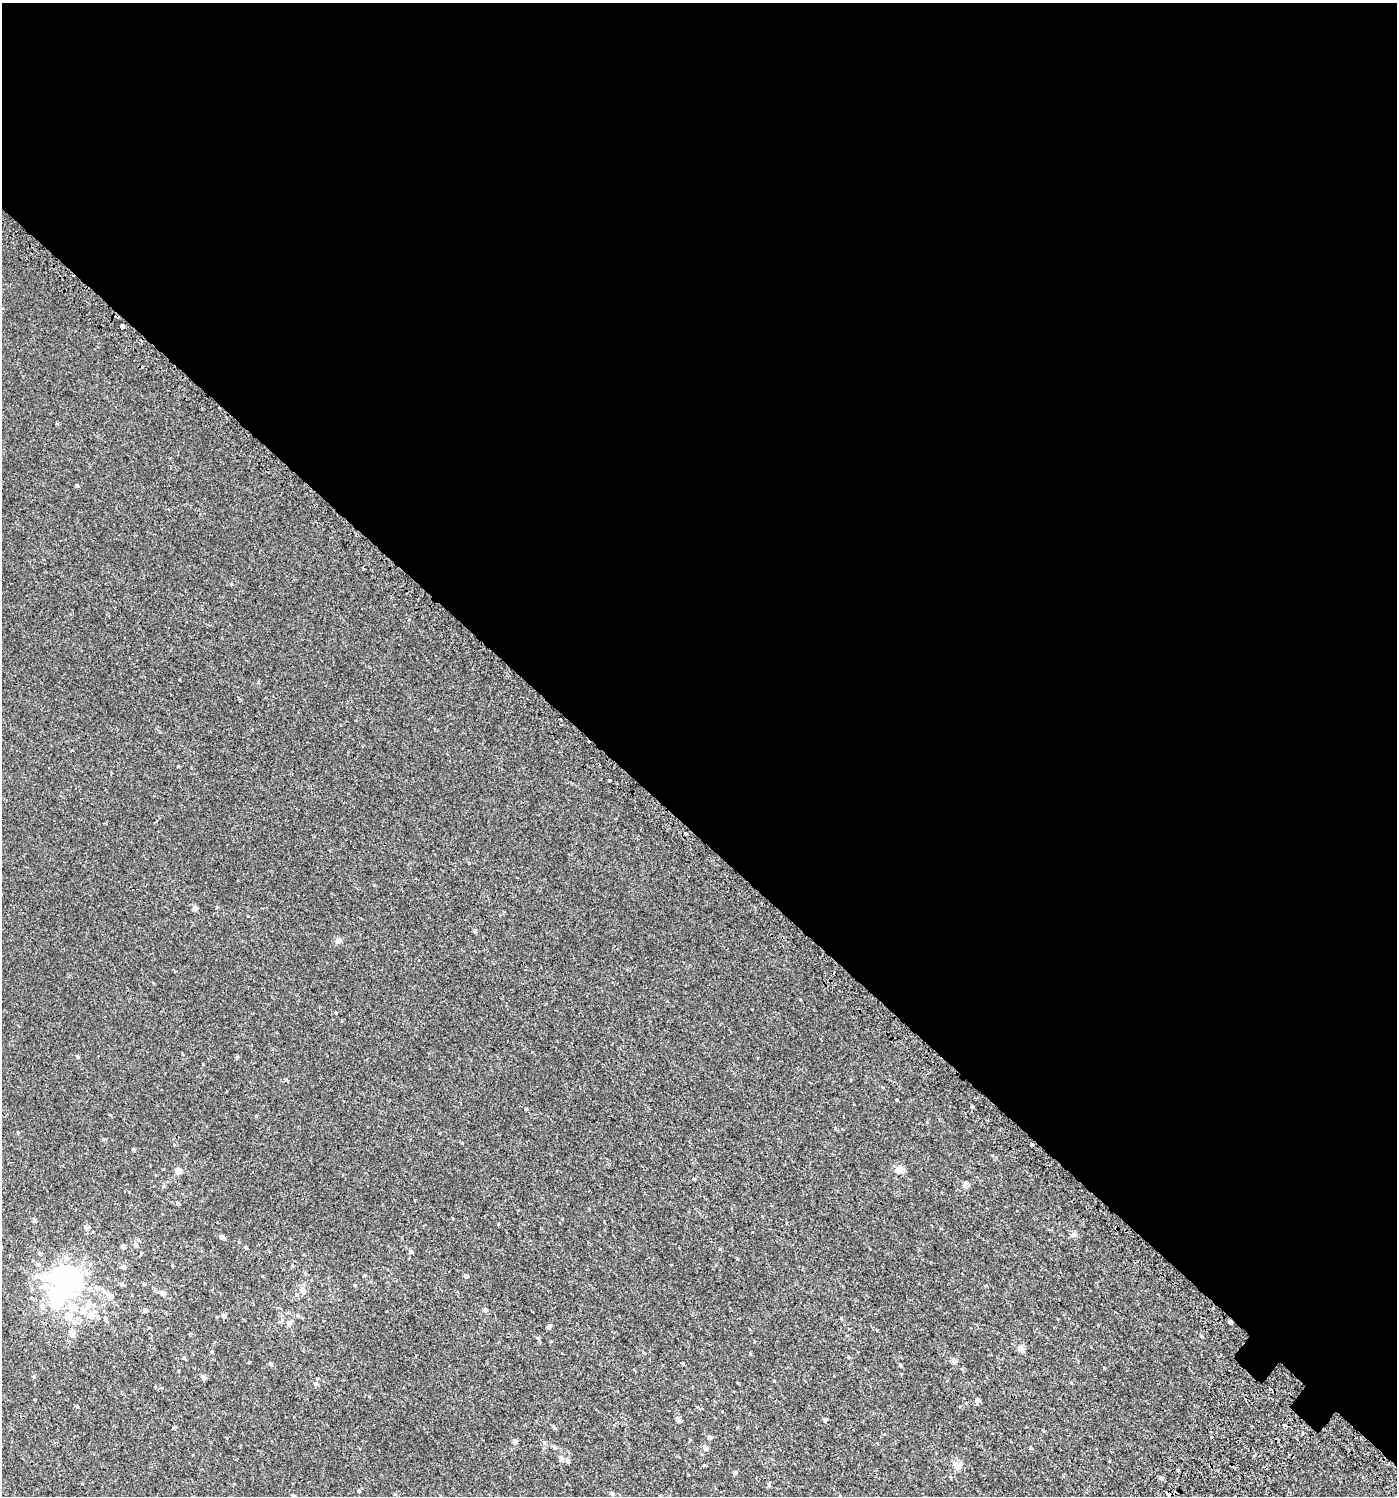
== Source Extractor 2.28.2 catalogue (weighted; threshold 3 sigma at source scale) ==
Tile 3 of 4 x 4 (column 3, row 1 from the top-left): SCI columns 3023-4417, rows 4533-6026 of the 6113 x 6089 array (HDU 1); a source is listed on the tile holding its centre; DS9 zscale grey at full resolution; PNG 1399 x 1498 px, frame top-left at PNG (2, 3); no overlay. Shown black and unused: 56% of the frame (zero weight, under 2 of 3 exposures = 3% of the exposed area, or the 3 px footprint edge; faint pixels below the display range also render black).
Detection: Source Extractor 2.28.2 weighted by HDU 2 'WHT'; one run over the whole footprint, this tile lists its part. Background 6.49e-04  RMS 0.0026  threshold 0.0117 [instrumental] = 3 sigma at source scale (4.5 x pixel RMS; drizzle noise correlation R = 1.50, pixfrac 1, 0.0396/0.0396 arcsec/px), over >= 5 px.
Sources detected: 116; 8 inside a brighter object's white glare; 4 cosmic-ray / hot-pixel residue — not listed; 4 inside a brighter listed object's ellipse — not listed separately; the other 100 listed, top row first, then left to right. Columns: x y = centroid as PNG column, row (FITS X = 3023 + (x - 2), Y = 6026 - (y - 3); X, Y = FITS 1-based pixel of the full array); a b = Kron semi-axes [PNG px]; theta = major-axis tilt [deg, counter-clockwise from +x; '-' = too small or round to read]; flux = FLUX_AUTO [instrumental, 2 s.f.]
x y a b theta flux
122 326 4 4 - 0.85
57 424 5 3 - 0.24
77 485 4 3 - 0.37
609 780 3 3 - 1.9
156 821 3 3 - 0.25
195 908 5 5 - 1.1
475 930 5 4 - 0.62
338 940 9 7 7 0.73
336 1012 3 3 - 1.4
78 1056 4 4 - 0.3
237 1058 5 4 - 0.32
896 1100 3 2 - 0.18
972 1107 4 3 - 0.21
110 1115 4 3 - 0.21
256 1116 4 3 - 0.2
18 1132 4 3 - 0.22
133 1149 4 3 - 0.37
899 1169 11 9 -34 1.4
178 1171 4 4 - 2.6
966 1184 4 4 - 1.7
177 1203 5 4 - 0.29
34 1220 4 4 - 0.51
86 1228 6 6 - 0.65
1074 1234 7 6 - 0.64
222 1237 5 5 - 0.74
138 1240 5 3 - 0.24
136 1245 6 5 - 0.67
123 1246 4 4 - 0.8
246 1247 4 3 - 0.3
720 1249 4 4 - 0.2
410 1251 5 5 - 0.53
40 1253 5 5 - 0.43
141 1253 5 3 - 0.2
66 1258 6 6 - 0.66
38 1264 6 5 - 0.54
123 1267 6 5 - 0.68
61 1274 8 6 -46 18
365 1275 5 3 - 0.2
465 1276 5 4 - 0.61
122 1284 5 4 - 0.58
144 1284 4 4 - 0.32
354 1285 4 3 - 0.21
47 1286 13 8 -12 2
82 1287 9 8 - 2
302 1290 7 5 -46 1.3
104 1292 10 6 -46 1
163 1293 5 4 - 1.2
297 1295 4 3 - 0.22
110 1296 6 6 - 1.2
42 1306 9 6 90 0.8
1213 1308 2 2 - 0.23
83 1309 11 9 26 2
145 1310 5 4 - 0.74
485 1310 5 4 - 0.38
298 1315 5 5 - 0.35
68 1316 12 9 42 2.5
92 1316 9 7 81 1.6
224 1316 4 4 - 0.84
105 1318 6 5 - 0.43
841 1318 4 3 - 0.22
1230 1322 4 3 - 2.4
289 1323 8 5 54 0.85
549 1326 4 4 - 0.65
72 1334 5 5 - 2
1201 1336 4 3 - 0.26
1021 1348 5 4 - 2.5
750 1353 5 3 - 0.19
849 1357 4 4 - 0.21
184 1358 4 4 - 0.24
954 1361 5 4 - 1.2
270 1364 5 4 - 0.36
900 1365 4 3 - 0.29
33 1376 5 3 - 0.24
203 1377 5 4 - 0.82
316 1384 7 5 -16 0.41
977 1400 7 5 -90 0.51
77 1406 4 3 - 0.3
825 1419 4 4 - 0.59
678 1420 4 4 - 1.1
1285 1426 4 3 - 1.3
554 1427 4 4 - 0.52
1043 1430 4 3 - 0.2
710 1437 5 4 - 0.49
515 1441 4 4 - 0.89
544 1443 5 5 - 0.42
554 1447 4 4 - 0.38
705 1448 9 4 -49 0.57
1031 1448 4 4 - 0.25
1254 1456 4 3 - 0.48
561 1459 6 5 - 0.87
568 1460 5 5 - 0.57
703 1465 3 3 - 0.98
957 1465 7 6 - 2.2
734 1473 4 4 - 0.48
1161 1478 6 4 -5 0.51
769 1484 7 3 -71 0.31
358 1491 5 4 - 0.32
612 1494 5 4 - 0.52
294 1496 5 4 - 0.62
840 1496 5 3 - 0.21
Overlapping masked pixels (flux is a lower limit): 3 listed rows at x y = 1213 1308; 1230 1322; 1285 1426
Isophote crosses this tile's border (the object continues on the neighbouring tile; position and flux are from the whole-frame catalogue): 2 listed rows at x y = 294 1496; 840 1496
Unlisted compact peaks at least as high as the median listed source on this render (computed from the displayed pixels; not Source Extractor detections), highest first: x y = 526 1109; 835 1128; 1104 1368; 683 1363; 374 885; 103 1139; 175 1427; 498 1224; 178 766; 992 1155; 231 584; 249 1362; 694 1179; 212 1352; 462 1143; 286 1080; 469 863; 737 1259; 72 750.